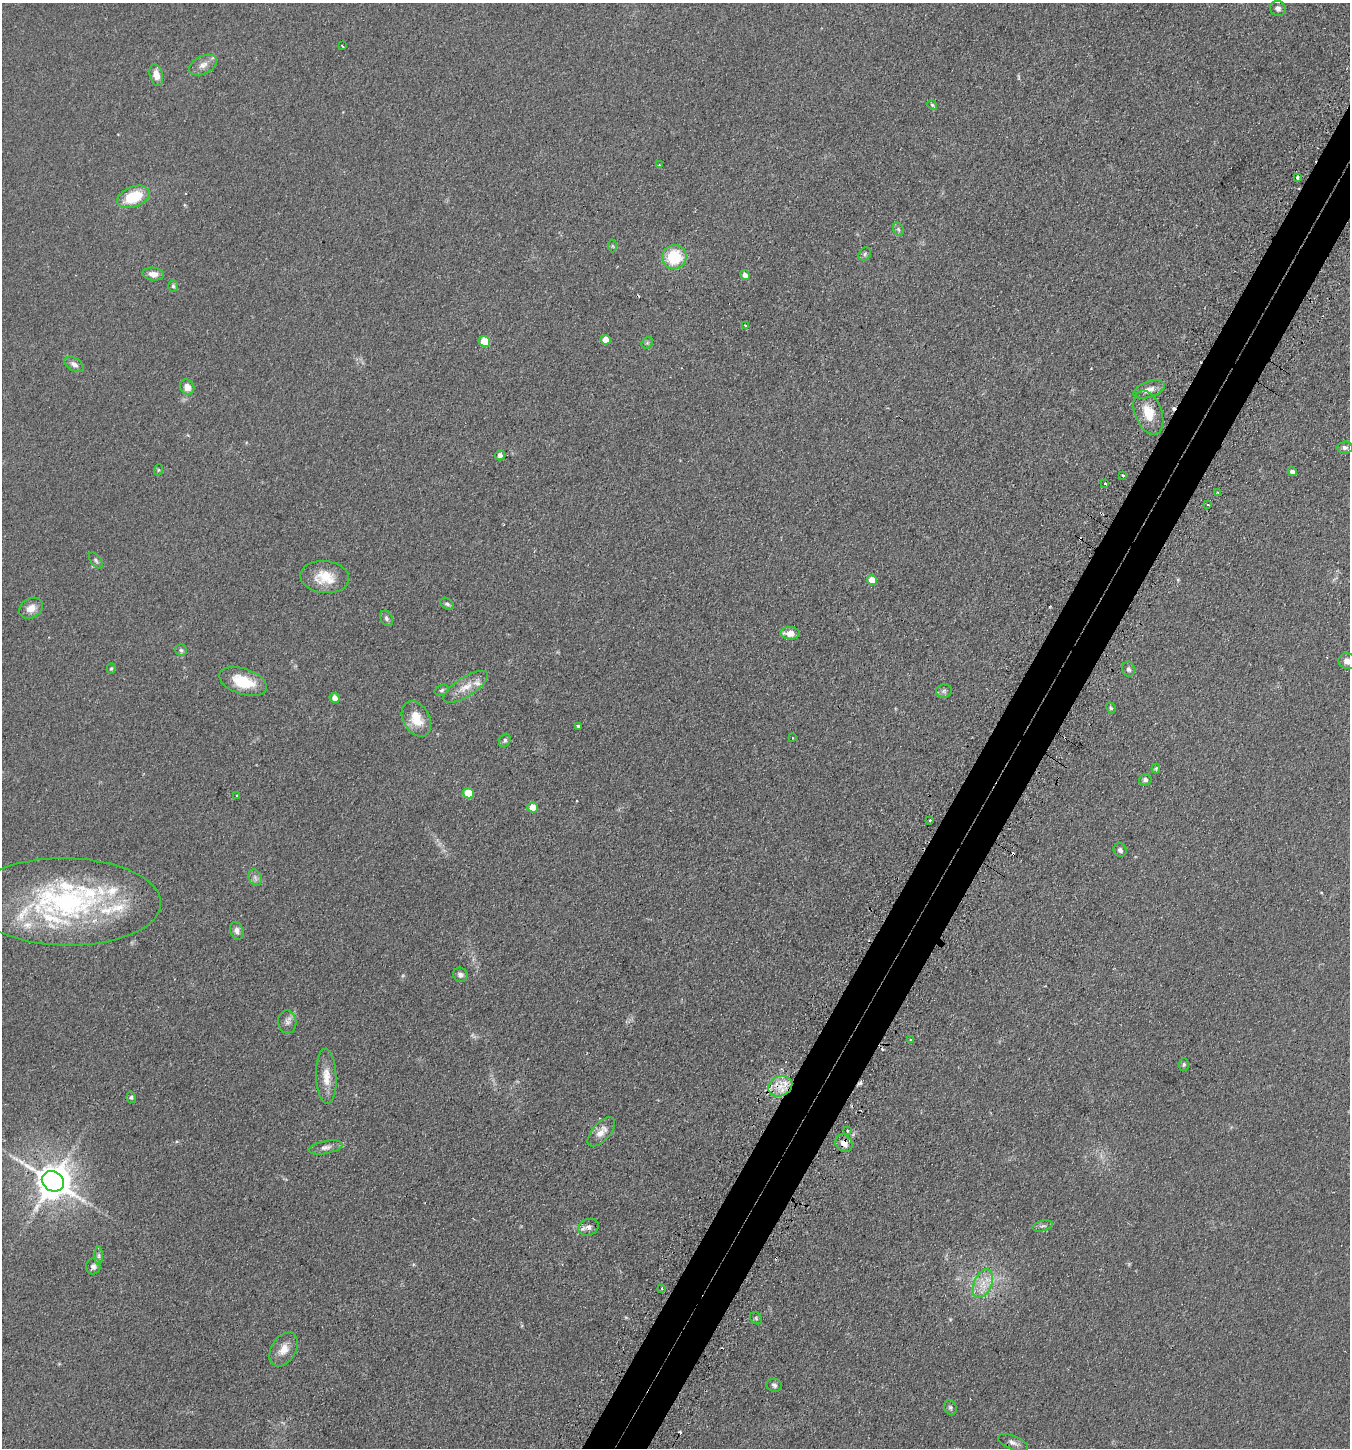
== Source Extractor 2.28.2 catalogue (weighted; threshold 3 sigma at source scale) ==
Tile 10 of 4 x 4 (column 2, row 3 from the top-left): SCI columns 1528-2875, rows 1491-2936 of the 5889 x 5876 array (HDU 1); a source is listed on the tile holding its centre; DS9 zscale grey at full resolution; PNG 1352 x 1450 px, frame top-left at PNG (2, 3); each listed source drawn as its Kron ellipse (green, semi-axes under 4 px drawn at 4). Shown black and unused: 4% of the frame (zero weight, under 2 of 3 exposures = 4% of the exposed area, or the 3 px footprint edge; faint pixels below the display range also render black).
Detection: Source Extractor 2.28.2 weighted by HDU 2 'WHT'; one run over the whole footprint, this tile lists its part. Background 0.104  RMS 0.0075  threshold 0.0337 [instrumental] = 3 sigma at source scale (4.5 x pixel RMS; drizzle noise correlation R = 1.50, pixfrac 1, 0.05/0.05 arcsec/px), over >= 5 px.
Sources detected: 109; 2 too faint to see at this stretch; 13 cosmic-ray / hot-pixel residue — neither listed nor drawn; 9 inside a brighter listed object's ellipse — not listed separately; the other 85 listed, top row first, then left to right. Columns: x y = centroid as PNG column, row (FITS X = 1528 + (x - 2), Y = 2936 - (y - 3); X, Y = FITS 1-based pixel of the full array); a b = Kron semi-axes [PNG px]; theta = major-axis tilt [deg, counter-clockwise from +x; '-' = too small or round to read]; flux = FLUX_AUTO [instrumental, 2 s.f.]
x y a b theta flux
1278 8 8 7 - 2.7
342 46 3 2 - 0.77
203 65 15 9 25 5.2
156 75 11 6 -76 6.1
932 105 5 4 - 0.87
659 165 4 3 - 0.71
1297 177 3 3 - 2.3
133 197 17 10 22 27
898 229 7 5 -71 1.3
612 246 6 4 -88 0.9
865 254 7 5 48 1.5
674 257 12 12 - 31
153 274 11 6 -5 4.8
745 275 5 4 - 4
173 286 6 5 - 1.2
745 326 3 3 - 1.8
606 340 5 5 - 11
484 341 6 5 - 20
647 343 6 5 - 1.2
74 364 11 6 -29 3.3
187 387 8 7 - 5.6
1149 389 16 8 19 5.7
1148 413 23 13 -69 16
1345 447 8 6 3 2.2
500 455 5 5 - 2.7
158 470 5 3 - 0.8
1292 472 5 4 - 3.8
1123 475 3 3 - 1.8
1105 483 3 2 - 1.3
1218 492 3 3 - 0.82
1207 504 3 3 - 2.3
96 560 9 5 -53 1.7
325 577 24 16 -6 17
872 580 5 5 - 12
447 604 7 5 -35 1.8
31 608 12 9 33 5.8
386 618 8 6 -60 2
790 633 10 6 0 7.5
181 650 6 5 - 1.5
1347 661 9 8 - 4.2
111 669 5 4 - 1
1129 669 8 6 -72 2.1
243 682 25 12 -19 22
466 687 26 9 32 9.9
442 690 7 5 18 1.5
944 691 8 6 2 2
335 698 5 5 - 4.7
1111 708 6 4 -61 1.1
416 719 19 13 -61 14
578 726 3 3 - 1.7
793 738 3 2 - 0.5
505 740 7 5 60 1.5
1156 768 5 4 - 0.95
1145 780 6 5 - 2
469 793 5 5 - 24
237 796 2 2 - 0.63
533 807 5 5 - 12
930 820 3 3 - 0.99
1120 850 7 6 - 2.3
255 878 8 6 -70 2.5
66 902 95 43 -1 170
237 931 9 6 -69 2.8
460 975 7 6 - 3
287 1022 11 9 -85 3.7
910 1040 4 3 - 0.84
1184 1064 6 5 - 1.3
326 1076 27 10 -87 11
780 1086 12 10 27 9.9
131 1097 6 4 -78 1.3
848 1131 3 3 - 2
601 1132 18 9 48 7.3
844 1143 9 8 - 6.4
326 1147 17 6 11 4
53 1181 11 9 -31 1900
1043 1226 10 5 14 1.9
589 1227 10 8 21 3.6
99 1256 9 4 90 1.9
93 1266 8 7 - 2.9
983 1284 15 9 67 8.9
662 1288 4 2 - 0.73
756 1318 7 5 -48 1.2
284 1349 18 12 59 8.6
774 1385 8 6 -16 2.1
950 1407 7 6 - 1.6
1013 1443 16 6 -21 3.7
Overlapping masked pixels (flux is a lower limit): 2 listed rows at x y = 780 1086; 844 1143
Isophote crosses this tile's border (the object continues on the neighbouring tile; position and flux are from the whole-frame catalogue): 1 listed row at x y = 1347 661